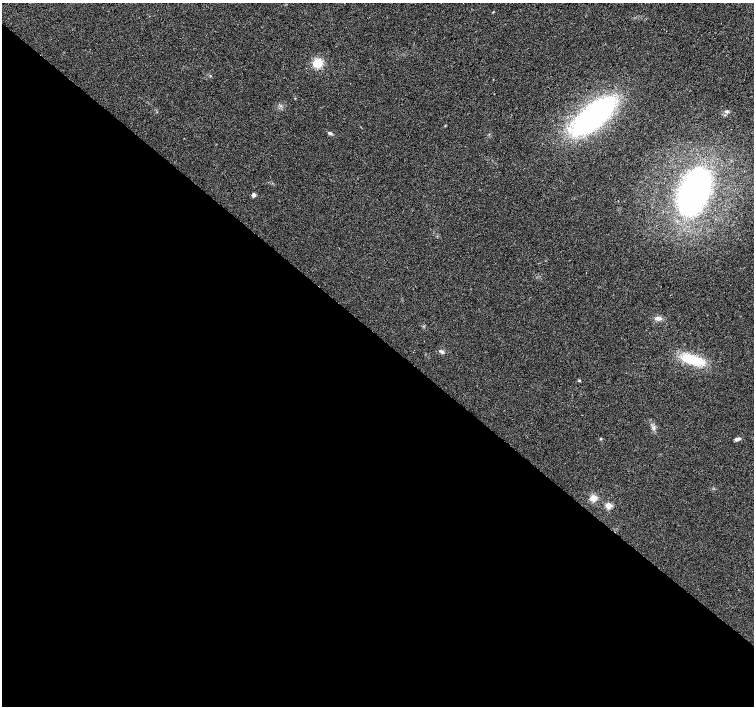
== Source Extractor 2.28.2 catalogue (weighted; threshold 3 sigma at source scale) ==
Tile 14 of 4 x 4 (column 2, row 4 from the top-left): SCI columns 1509-3012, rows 233-1639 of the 6019 x 6028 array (HDU 1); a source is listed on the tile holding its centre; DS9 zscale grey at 2 x 2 block average (1 PNG px = mean of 2 x 2 image px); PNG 756 x 708 px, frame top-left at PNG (2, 3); no overlay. Shown black and unused: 53% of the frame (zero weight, under 2 of 3 exposures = <1% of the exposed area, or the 3 px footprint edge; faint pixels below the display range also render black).
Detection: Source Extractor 2.28.2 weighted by HDU 2 'WHT'; one run over the whole footprint, this tile lists its part. Background 0.021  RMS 0.006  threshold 0.0272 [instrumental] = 3 sigma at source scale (4.5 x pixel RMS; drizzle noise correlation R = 1.50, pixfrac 1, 0.0396/0.0396 arcsec/px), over >= 5 px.
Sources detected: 15; all 15 listed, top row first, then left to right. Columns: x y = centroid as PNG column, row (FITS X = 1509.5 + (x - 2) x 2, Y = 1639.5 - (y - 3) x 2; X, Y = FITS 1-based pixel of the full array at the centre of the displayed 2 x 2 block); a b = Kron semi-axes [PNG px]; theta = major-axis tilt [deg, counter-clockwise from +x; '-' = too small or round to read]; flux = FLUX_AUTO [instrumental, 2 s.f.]
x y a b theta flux
493 12 2 2 - 0.98
317 63 8 8 - 23
726 111 5 3 - 2.3
594 116 34 14 42 410
330 133 6 3 -28 2.4
694 192 37 19 68 440
253 195 3 3 - 9.4
658 318 6 5 - 4.5
442 352 4 2 - 1.8
693 360 30 9 -16 49
579 380 3 3 - 1.1
654 428 4 4 - 2.8
737 439 6 4 14 4.3
593 498 3 3 - 25
609 505 3 3 - 39